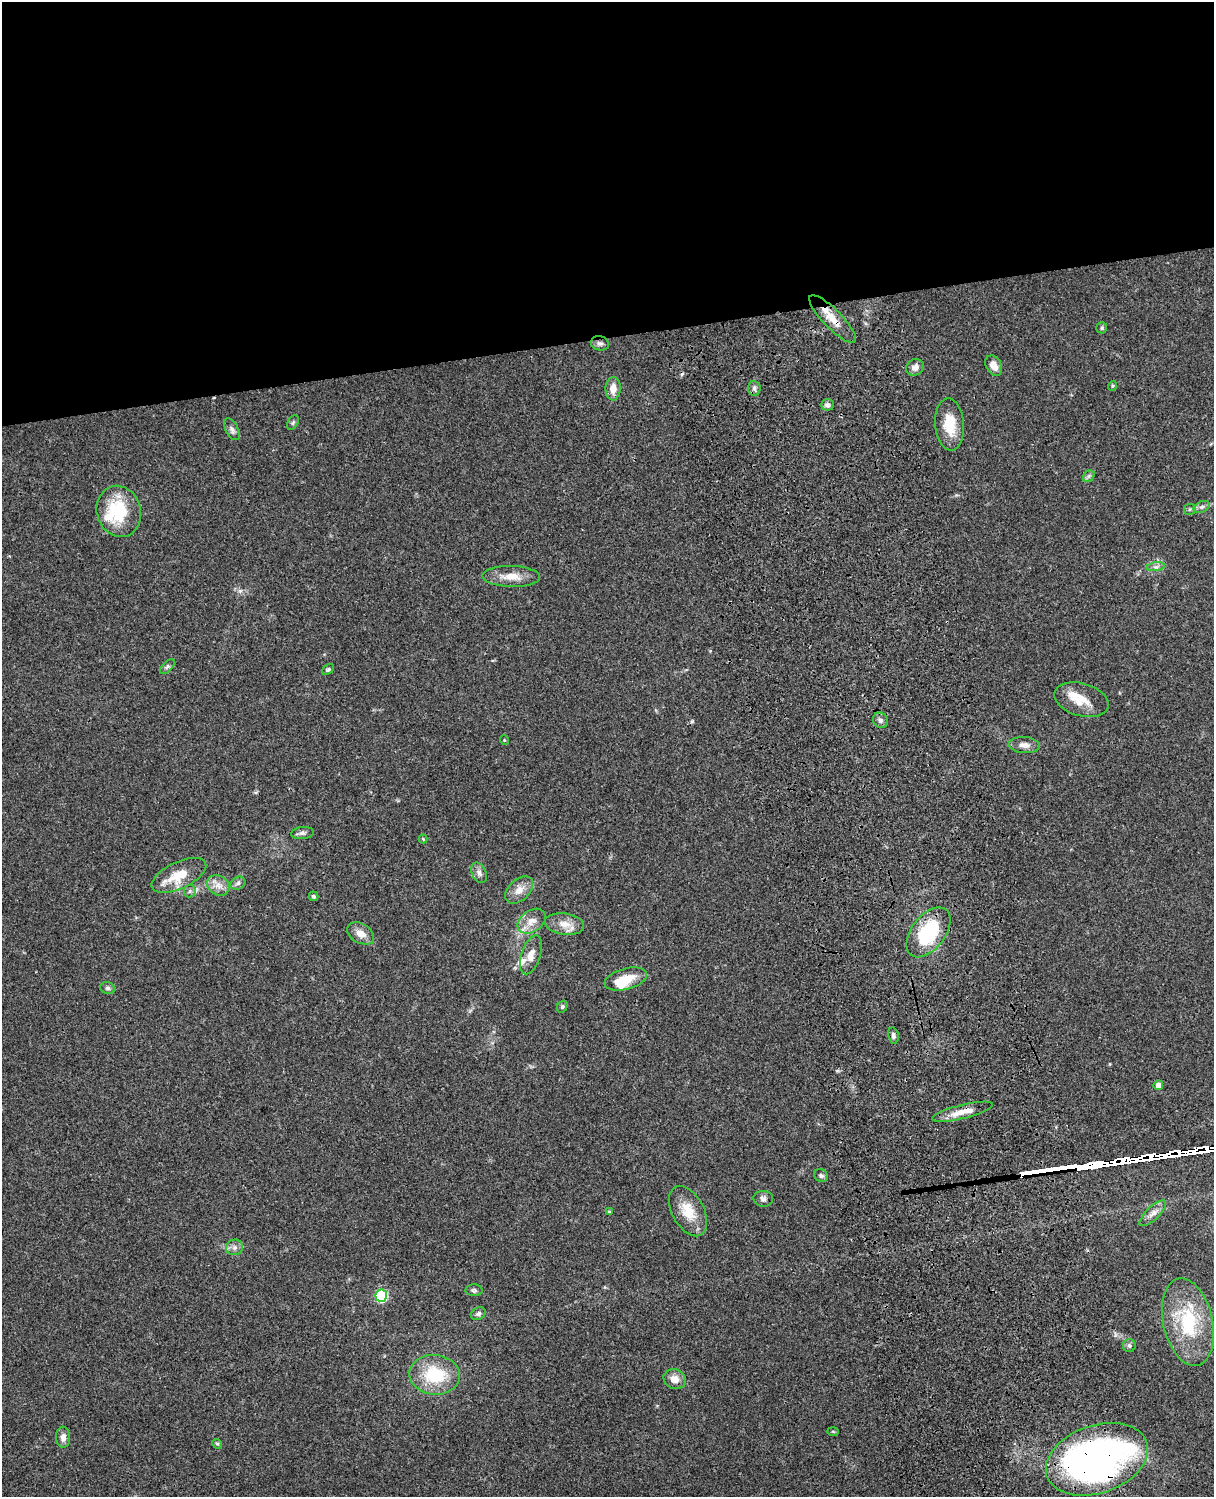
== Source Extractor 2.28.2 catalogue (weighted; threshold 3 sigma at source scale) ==
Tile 2 of 4 x 3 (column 2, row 1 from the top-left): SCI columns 1334-2545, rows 3268-4762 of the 5087 x 4926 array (HDU 1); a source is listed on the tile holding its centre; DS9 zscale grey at full resolution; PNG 1216 x 1499 px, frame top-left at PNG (2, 2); each listed source drawn as its Kron ellipse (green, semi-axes under 4 px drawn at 4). Shown black and unused: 23% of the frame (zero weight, under 3 of 4 exposures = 6% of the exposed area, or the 3 px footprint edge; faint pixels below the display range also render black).
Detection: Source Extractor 2.28.2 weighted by HDU 2 'WHT'; one run over the whole footprint, this tile lists its part. Background 0.104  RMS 0.0065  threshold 0.0292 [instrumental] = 3 sigma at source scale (4.5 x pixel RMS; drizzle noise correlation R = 1.50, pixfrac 1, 0.05/0.05 arcsec/px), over >= 5 px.
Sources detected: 67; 2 inside a brighter object's white glare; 2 long thin detections or spike segments (spike, bleed or trail) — neither listed nor drawn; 2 inside a brighter listed object's ellipse — not listed separately; the other 61 listed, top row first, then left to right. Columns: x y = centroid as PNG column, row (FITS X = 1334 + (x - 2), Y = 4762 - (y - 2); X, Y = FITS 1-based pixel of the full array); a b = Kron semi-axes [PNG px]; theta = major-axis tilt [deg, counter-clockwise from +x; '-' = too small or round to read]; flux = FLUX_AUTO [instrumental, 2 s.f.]
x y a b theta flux
833 319 32 9 -46 11
1102 328 5 5 - 1.1
600 343 9 7 -13 2.1
994 366 11 7 -64 6.2
915 367 9 8 - 3.4
1112 386 5 3 - 0.66
754 388 7 6 - 2
613 389 11 7 88 6.5
827 405 6 5 - 1.9
293 422 8 5 63 1.2
950 424 26 14 -86 16
232 429 12 6 -62 2.3
1089 476 6 5 - 1.4
1202 507 8 5 25 1.8
1190 509 6 5 - 1.2
119 511 26 22 -74 34
1156 567 9 4 8 1.8
511 576 29 10 -1 9.4
167 667 9 4 44 1.4
328 669 7 4 39 1.1
1082 700 28 16 -15 12
880 720 8 7 - 2.2
504 740 5 3 - 0.51
1024 745 16 8 -3 4.3
302 833 11 6 6 2
423 839 4 4 - 0.58
479 873 11 7 -65 2.7
179 875 29 13 26 16
238 883 8 6 28 1.8
218 885 12 9 -35 5
519 890 16 10 42 6.3
190 891 6 6 - 1.4
313 896 5 4 - 1.3
532 921 15 10 35 6.9
564 924 20 10 -9 7.7
928 932 29 16 52 45
361 933 14 9 -31 5.7
531 955 20 9 72 6.3
626 979 22 10 15 12
108 988 7 5 -17 1.6
562 1007 6 5 - 1
893 1035 8 5 -79 1.8
1158 1085 5 4 - 4.6
963 1112 31 7 14 8.9
821 1176 7 6 - 1.4
763 1199 10 8 -4 2.6
609 1211 4 4 - 0.82
688 1211 27 16 -61 15
1153 1213 17 6 44 4.1
234 1247 8 7 - 2.6
474 1290 8 6 0 1.4
381 1296 6 6 - 61
478 1314 8 6 28 1.8
1188 1322 44 25 -77 45
1129 1346 6 6 - 1.7
435 1375 25 20 -6 30
675 1379 11 9 -24 5.4
833 1431 5 3 - 0.62
63 1437 10 7 -87 3.7
217 1444 5 4 - 0.87
1097 1459 53 34 19 310
Overlapping masked pixels (flux is a lower limit): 2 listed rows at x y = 833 319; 1097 1459
Unlisted compact peaks at least as high as the median listed source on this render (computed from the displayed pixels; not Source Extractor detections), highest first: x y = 692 721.